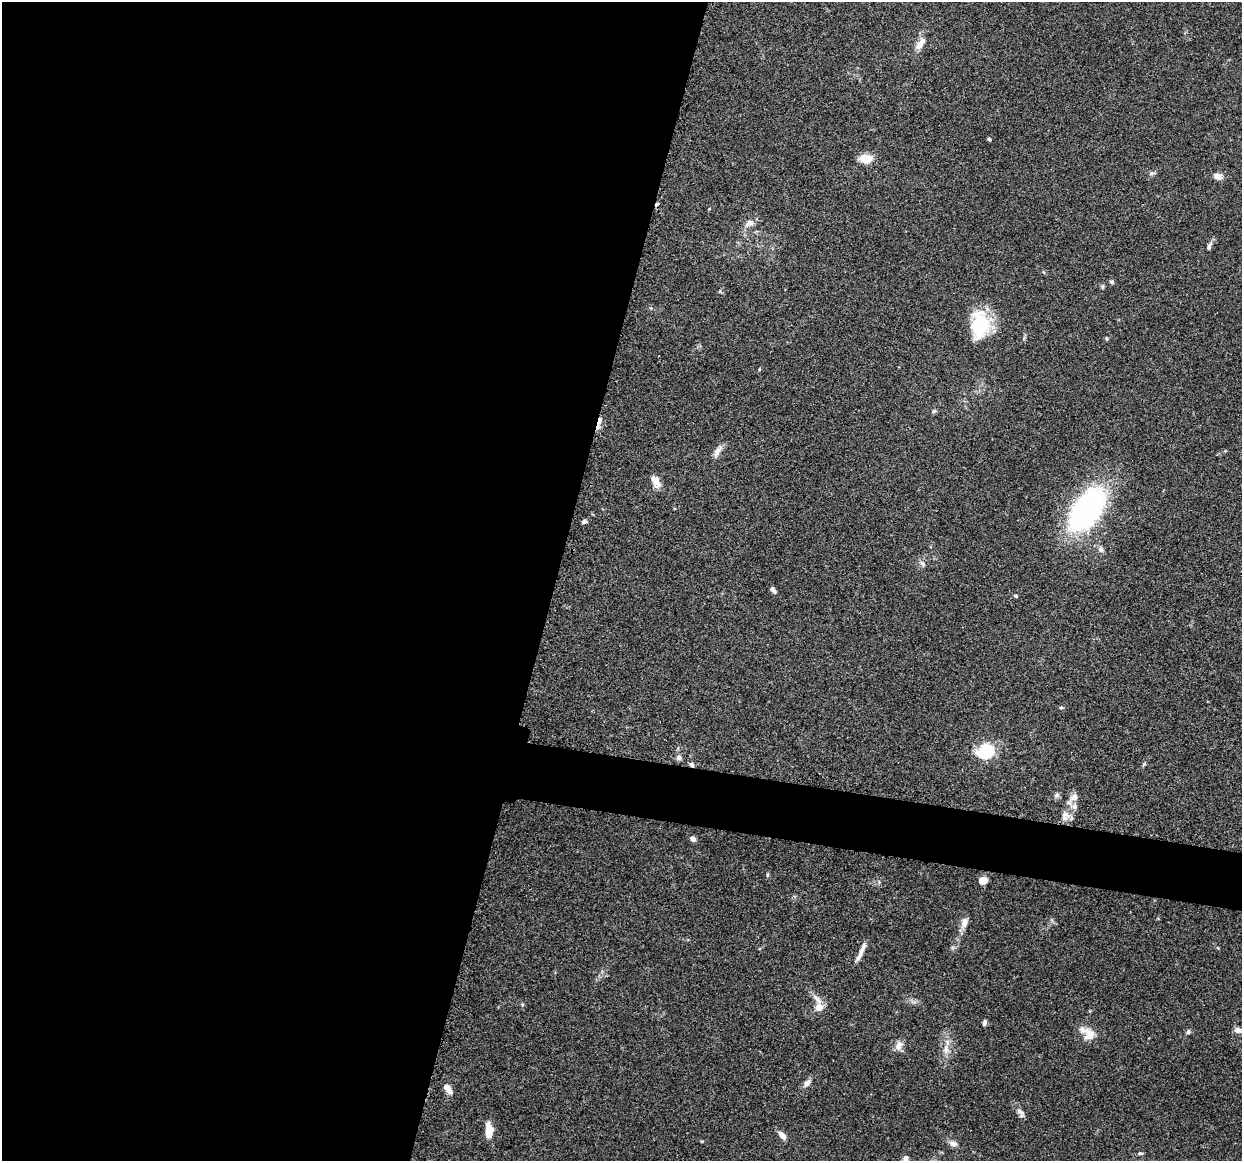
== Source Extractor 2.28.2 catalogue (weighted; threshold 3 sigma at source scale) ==
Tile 5 of 4 x 4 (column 1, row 2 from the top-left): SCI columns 20-1259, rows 2444-3602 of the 5005 x 5016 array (HDU 1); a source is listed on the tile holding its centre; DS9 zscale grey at full resolution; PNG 1244 x 1163 px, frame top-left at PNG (2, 2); no overlay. Shown black and unused: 48% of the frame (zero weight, under 3 of 4 exposures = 2% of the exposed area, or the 3 px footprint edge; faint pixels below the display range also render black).
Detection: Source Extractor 2.28.2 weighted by HDU 2 'WHT'; one run over the whole footprint, this tile lists its part. Background 0.0837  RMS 0.0063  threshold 0.0283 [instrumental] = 3 sigma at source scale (4.5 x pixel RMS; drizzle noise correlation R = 1.50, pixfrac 1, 0.05/0.05 arcsec/px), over >= 5 px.
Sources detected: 52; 1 cosmic-ray / hot-pixel residue — not listed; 3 inside a brighter listed object's ellipse — not listed separately; the other 48 listed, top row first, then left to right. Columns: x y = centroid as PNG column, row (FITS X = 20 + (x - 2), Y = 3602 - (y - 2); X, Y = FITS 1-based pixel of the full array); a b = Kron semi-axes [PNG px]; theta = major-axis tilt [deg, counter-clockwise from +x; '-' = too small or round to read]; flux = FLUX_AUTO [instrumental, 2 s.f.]
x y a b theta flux
920 43 19 8 54 5.5
989 139 4 3 - 1.4
866 158 13 8 -1 10
1151 173 8 4 9 1.2
1217 176 9 7 -23 4.6
750 223 14 8 24 3.8
1209 246 11 5 72 1.9
1112 282 6 5 - 1.1
980 325 31 21 87 31
1107 338 5 5 - 0.85
934 411 5 5 - 1.1
599 421 11 5 73 3.1
717 451 17 7 58 3.9
655 481 15 8 -59 5.4
1087 509 30 16 54 200
584 521 7 5 38 1.4
1101 549 8 7 - 2.2
923 564 10 5 -58 1.8
773 589 7 5 -49 1.9
1016 596 5 4 - 0.83
1061 707 6 3 0 0.69
985 751 17 14 21 27
679 757 7 6 - 1.9
1144 764 6 4 45 0.84
692 765 6 5 - 1.5
1057 795 8 6 49 1.6
1074 797 12 9 36 4.4
1064 815 14 8 75 5.3
693 839 6 5 - 2.3
983 881 8 7 - 6.4
964 923 15 8 70 4
861 952 24 5 65 4.5
522 1004 6 4 -18 0.65
819 1007 9 9 - 5.5
985 1022 7 4 77 1.7
1239 1031 15 6 -19 3.4
1188 1032 7 6 - 1.2
1089 1034 17 14 86 7.3
899 1045 13 9 62 4
946 1049 14 7 76 4.6
807 1083 11 7 42 3.1
448 1089 15 7 -53 4.2
1019 1111 13 7 -39 2.7
489 1131 16 8 -89 8.5
782 1135 12 7 -46 3.6
953 1143 11 7 -7 2.7
1140 1153 7 4 -4 1.1
905 1158 7 7 - 2
Overlapping masked pixels (flux is a lower limit): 2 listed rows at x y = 599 421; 692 765
Isophote crosses this tile's border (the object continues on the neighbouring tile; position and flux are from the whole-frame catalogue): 1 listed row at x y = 1239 1031